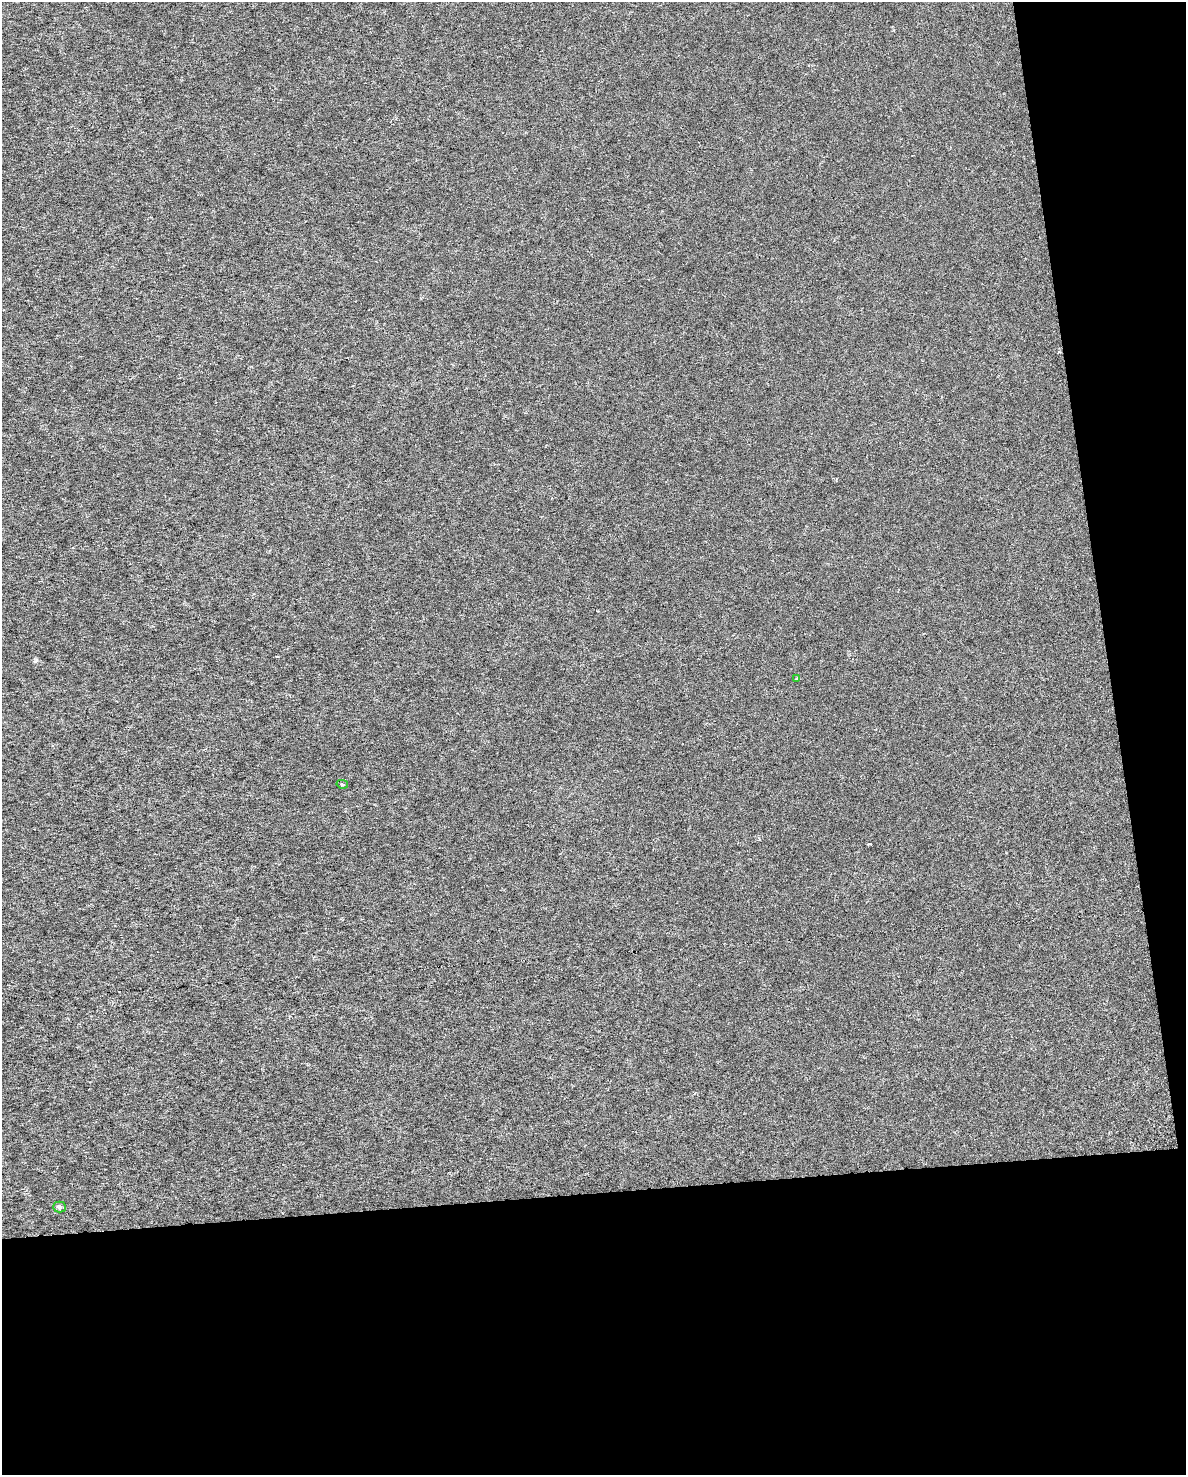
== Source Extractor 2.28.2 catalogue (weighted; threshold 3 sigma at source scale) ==
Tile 12 of 4 x 3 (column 4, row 3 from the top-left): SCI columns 3552-4735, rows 61-1533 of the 4743 x 4505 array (HDU 1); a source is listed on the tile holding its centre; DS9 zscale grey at full resolution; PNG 1188 x 1477 px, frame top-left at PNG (2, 2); each listed source drawn as its Kron ellipse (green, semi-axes under 4 px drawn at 4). Shown black and unused: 25% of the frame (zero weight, under 3 of 6 exposures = <1% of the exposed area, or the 3 px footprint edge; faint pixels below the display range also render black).
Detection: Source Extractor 2.28.2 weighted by HDU 2 'WHT'; one run over the whole footprint, this tile lists its part. Background 1.22e-04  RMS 0.0017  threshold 0.00699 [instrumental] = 3 sigma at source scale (4.09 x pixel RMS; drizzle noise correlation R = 1.36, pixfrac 0.8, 0.0396/0.0396 arcsec/px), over >= 5 px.
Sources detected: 3; all 3 listed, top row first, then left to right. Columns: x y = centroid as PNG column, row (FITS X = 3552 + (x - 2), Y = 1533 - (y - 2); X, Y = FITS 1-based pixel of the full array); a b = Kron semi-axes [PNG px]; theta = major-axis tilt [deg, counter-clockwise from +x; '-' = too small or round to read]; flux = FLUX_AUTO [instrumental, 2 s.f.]
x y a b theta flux
797 678 3 3 - 0.15
342 784 6 3 -13 0.21
59 1207 6 5 - 0.3